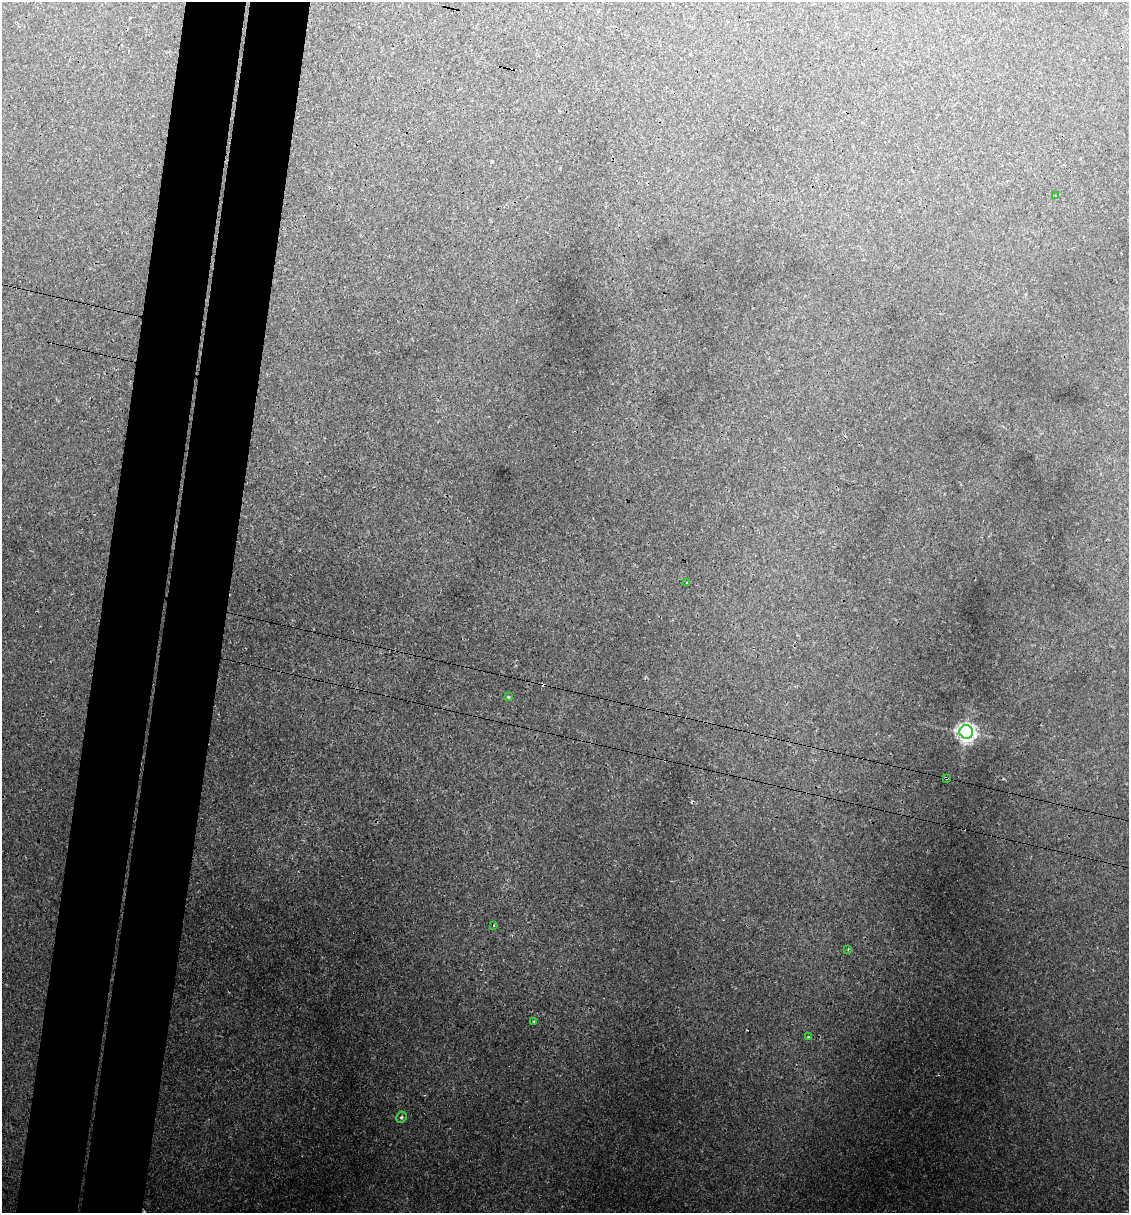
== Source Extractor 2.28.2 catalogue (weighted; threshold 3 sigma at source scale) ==
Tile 7 of 4 x 4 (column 3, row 2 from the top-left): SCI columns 2439-3565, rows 2482-3692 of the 4996 x 4970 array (HDU 1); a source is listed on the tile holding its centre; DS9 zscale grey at full resolution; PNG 1131 x 1215 px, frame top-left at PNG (2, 2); each listed source drawn as its Kron ellipse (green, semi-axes under 4 px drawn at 4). Shown black and unused: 11% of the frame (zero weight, under 3 of 4 exposures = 8% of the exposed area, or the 3 px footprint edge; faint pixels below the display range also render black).
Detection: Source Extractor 2.28.2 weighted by HDU 2 'WHT'; one run over the whole footprint, this tile lists its part. Background 0.0181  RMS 0.0024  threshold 0.0108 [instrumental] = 3 sigma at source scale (4.5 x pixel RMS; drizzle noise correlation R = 1.50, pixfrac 1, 0.05/0.05 arcsec/px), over >= 5 px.
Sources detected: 15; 5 cosmic-ray / hot-pixel residue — neither listed nor drawn; the other 10 listed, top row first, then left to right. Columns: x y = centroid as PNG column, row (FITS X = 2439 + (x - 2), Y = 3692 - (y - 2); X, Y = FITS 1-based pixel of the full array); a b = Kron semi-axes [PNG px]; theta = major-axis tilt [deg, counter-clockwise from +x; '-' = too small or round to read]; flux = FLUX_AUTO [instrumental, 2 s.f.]
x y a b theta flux
1055 196 3 2 - 0.33
687 583 3 3 - 0.31
508 697 3 3 - 0.27
966 732 7 6 - 160
946 778 3 2 - 0.26
494 926 3 2 - 0.39
848 949 3 3 - 0.24
534 1021 3 3 - 0.23
809 1037 3 3 - 0.56
402 1117 6 5 - 0.6
Overlapping masked pixels (flux is a lower limit): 2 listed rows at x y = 966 732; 946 778